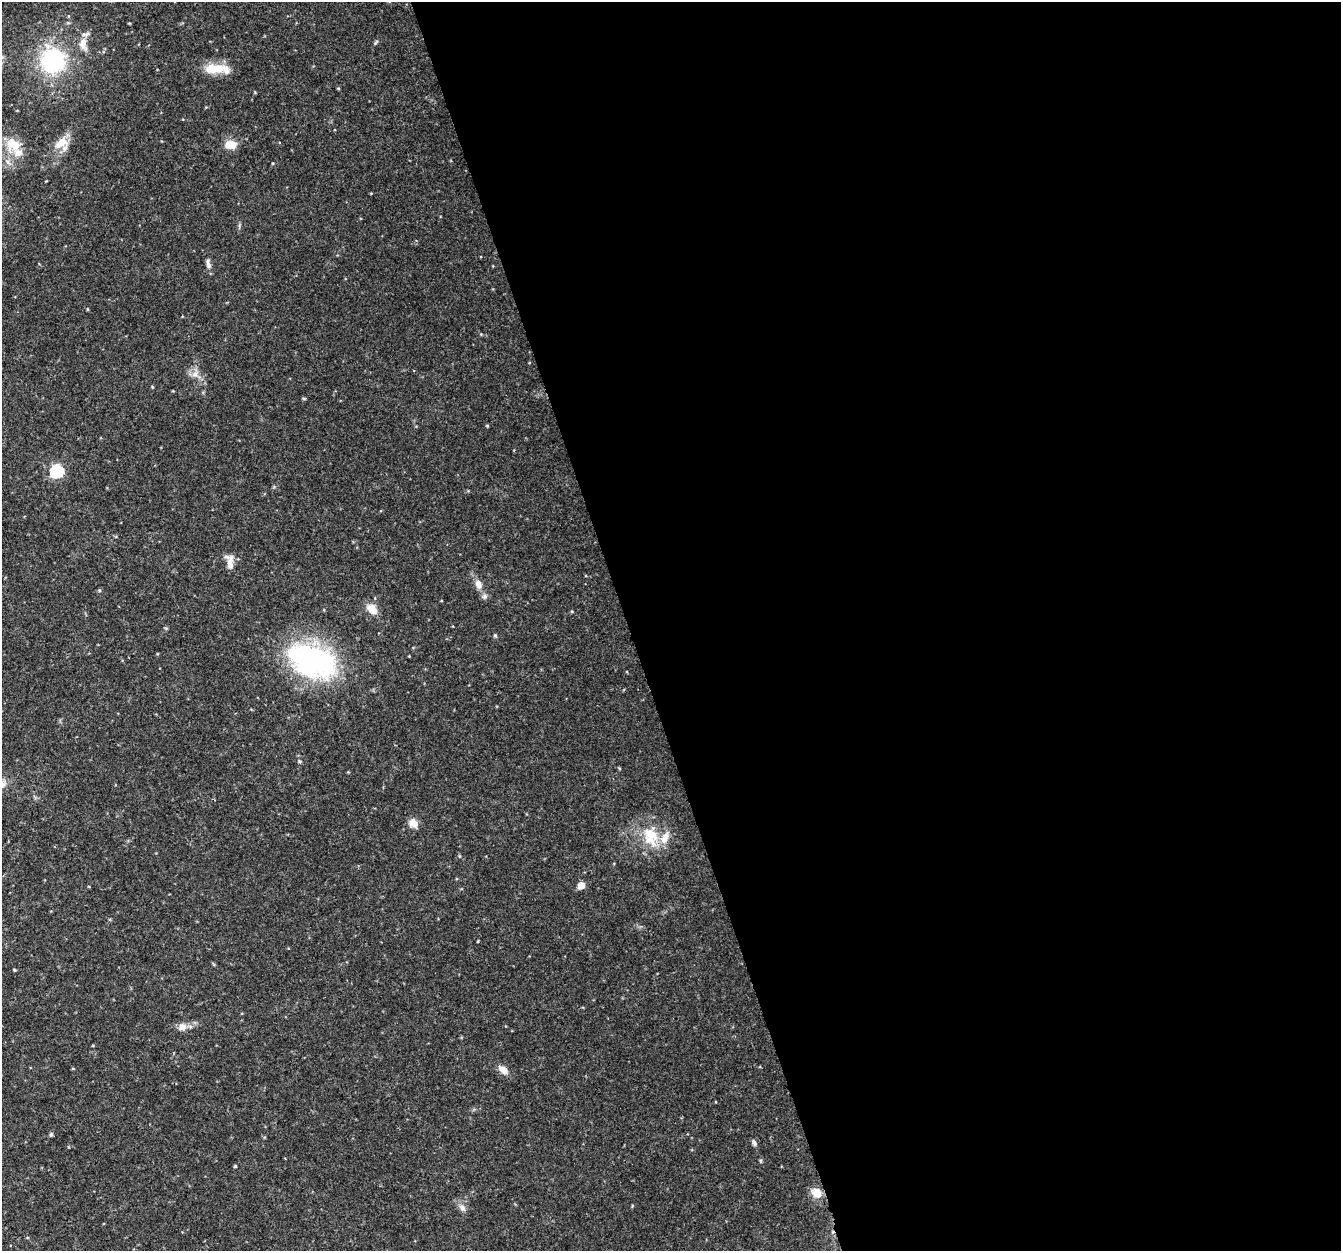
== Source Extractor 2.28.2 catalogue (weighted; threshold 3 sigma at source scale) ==
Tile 8 of 4 x 4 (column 4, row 2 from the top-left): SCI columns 4022-5360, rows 2618-3866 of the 5362 x 5182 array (HDU 1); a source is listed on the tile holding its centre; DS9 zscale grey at full resolution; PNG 1343 x 1253 px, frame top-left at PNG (2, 2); no overlay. Shown black and unused: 53% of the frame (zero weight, under 3 of 4 exposures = <1% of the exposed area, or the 3 px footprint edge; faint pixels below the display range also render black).
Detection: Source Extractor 2.28.2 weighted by HDU 2 'WHT'; one run over the whole footprint, this tile lists its part. Background 0.0314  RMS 0.0037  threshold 0.0167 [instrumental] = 3 sigma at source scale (4.5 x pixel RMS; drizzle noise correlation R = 1.50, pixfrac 1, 0.0396/0.0396 arcsec/px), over >= 5 px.
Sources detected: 39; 4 inside a brighter listed object's ellipse — not listed separately; the other 35 listed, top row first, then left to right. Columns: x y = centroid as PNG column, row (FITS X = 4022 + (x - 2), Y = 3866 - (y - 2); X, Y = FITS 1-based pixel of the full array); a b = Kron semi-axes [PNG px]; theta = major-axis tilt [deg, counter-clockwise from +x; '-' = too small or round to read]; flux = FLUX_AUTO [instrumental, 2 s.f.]
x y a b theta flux
83 41 13 11 57 3.7
375 43 6 4 46 0.51
53 60 24 22 -79 39
214 69 27 10 3 8.8
338 88 5 3 - 0.32
61 143 23 12 35 5.2
13 144 20 17 -28 8.4
230 145 14 9 -1 4.9
208 264 15 6 -80 1.5
195 374 10 7 34 2
304 398 5 3 - 0.35
487 425 5 3 - 0.36
57 471 6 6 - 46
230 562 17 7 86 3
478 584 10 7 -67 2.7
99 590 5 5 - 0.45
485 596 8 7 - 1.1
372 609 15 10 -45 4.1
495 635 5 4 - 0.52
409 656 3 3 - 0.24
313 660 49 28 -21 81
299 761 6 4 -71 0.5
619 768 5 3 - 0.31
2 784 15 10 47 3
413 823 11 9 -54 3.3
651 836 30 20 -69 12
581 886 5 5 - 7.1
14 970 4 3 - 0.4
182 1027 10 9 - 2.6
503 1070 15 8 -39 2.8
51 1135 5 4 - 0.73
754 1143 9 5 -59 0.98
235 1166 3 3 - 0.41
817 1193 12 9 -43 4.8
462 1208 11 7 -35 1.8
Isophote crosses this tile's border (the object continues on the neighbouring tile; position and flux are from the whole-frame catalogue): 1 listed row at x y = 2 784